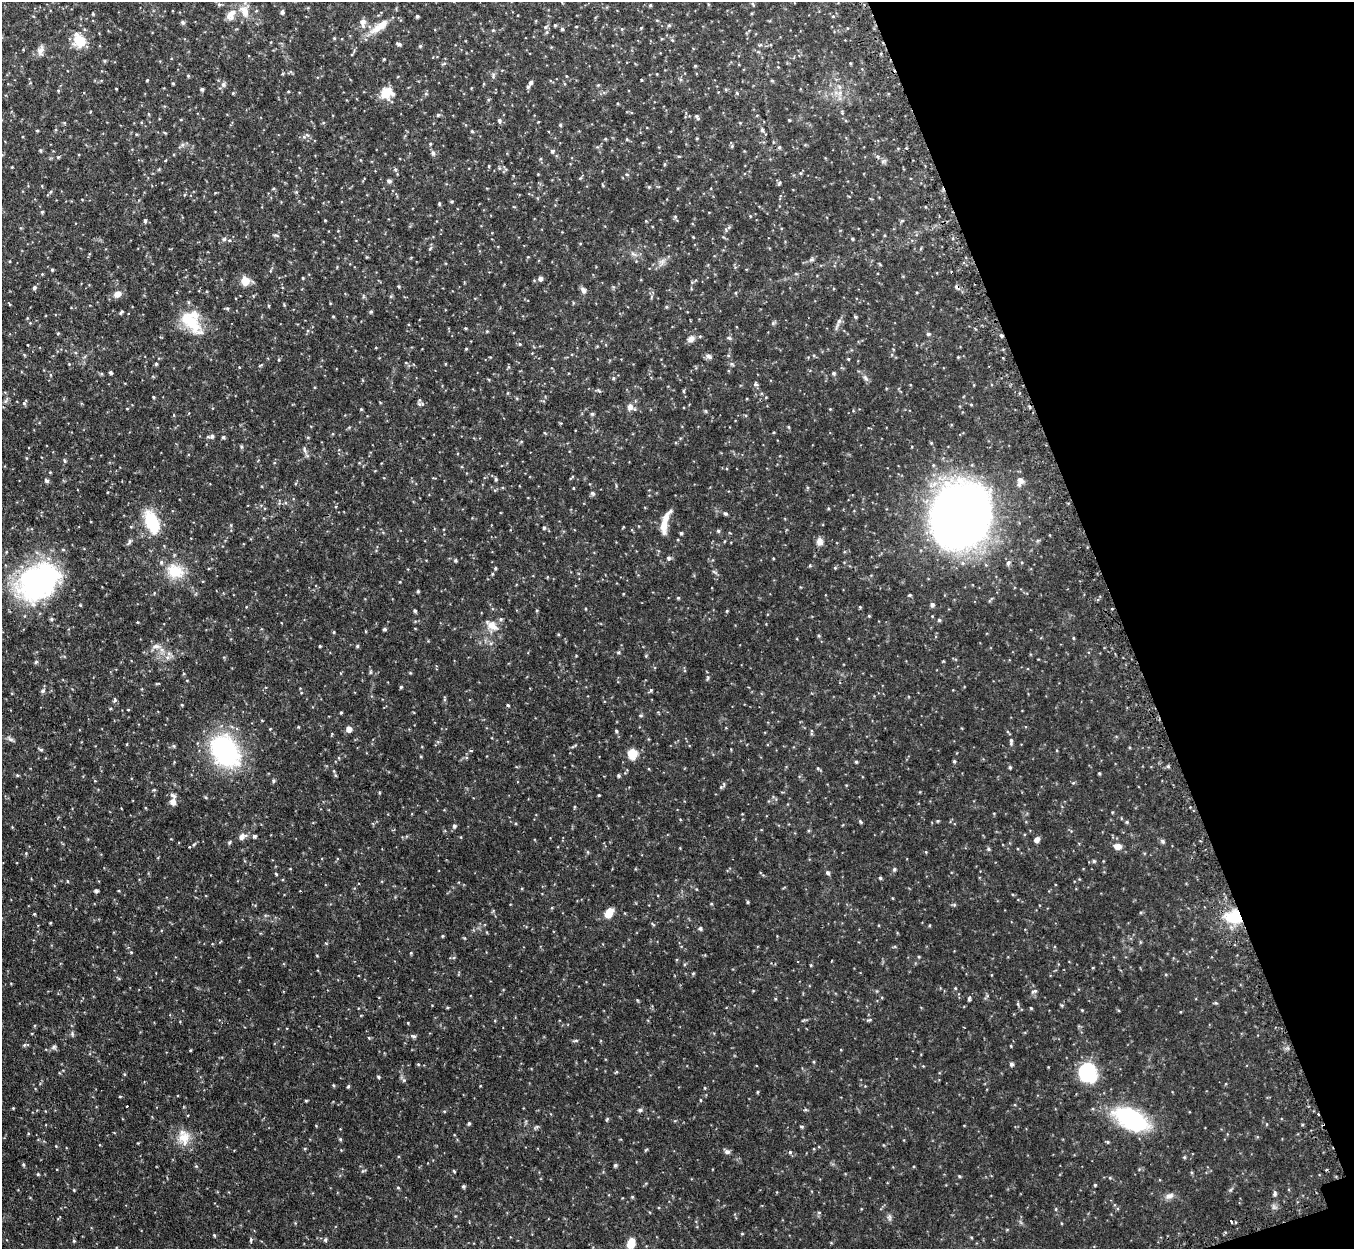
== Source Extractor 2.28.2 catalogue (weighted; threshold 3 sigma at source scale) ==
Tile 12 of 4 x 4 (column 4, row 3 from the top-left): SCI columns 4095-5446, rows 1422-2668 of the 5485 x 5464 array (HDU 1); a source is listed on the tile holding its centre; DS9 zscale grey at full resolution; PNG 1356 x 1251 px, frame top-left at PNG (2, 2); no overlay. Shown black and unused: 17% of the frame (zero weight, under 2 of 3 exposures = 4% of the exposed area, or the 3 px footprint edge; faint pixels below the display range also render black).
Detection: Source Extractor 2.28.2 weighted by HDU 2 'WHT'; one run over the whole footprint, this tile lists its part. Background 0.0971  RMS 0.0069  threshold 0.0311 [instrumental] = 3 sigma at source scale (4.5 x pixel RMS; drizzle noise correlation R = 1.50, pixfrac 1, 0.05/0.05 arcsec/px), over >= 5 px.
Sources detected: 388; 4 cosmic-ray / hot-pixel residue — not listed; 6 inside a brighter listed object's ellipse — not listed separately; the other 378 listed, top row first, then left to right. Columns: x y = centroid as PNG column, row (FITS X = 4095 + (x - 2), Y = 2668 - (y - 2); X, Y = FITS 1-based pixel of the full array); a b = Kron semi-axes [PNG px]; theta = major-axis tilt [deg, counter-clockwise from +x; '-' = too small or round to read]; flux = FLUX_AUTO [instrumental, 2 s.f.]
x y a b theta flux
562 2 5 3 - 0.61
753 4 6 3 -53 0.62
219 5 6 5 - 1.1
650 5 4 3 - 0.77
244 11 20 13 -74 8.5
282 12 5 5 - 1.6
93 14 4 3 - 0.59
231 15 17 11 60 6.2
417 16 3 3 - 1.2
833 16 5 4 - 0.75
183 22 5 5 - 1.2
363 22 12 7 -83 4.2
555 25 4 4 - 0.81
669 25 5 4 - 0.91
545 27 5 5 - 1
576 27 4 3 - 0.47
641 28 4 3 - 0.52
377 29 23 11 36 9.2
562 29 4 4 - 1
622 29 5 3 - 0.68
493 30 4 4 - 0.71
547 32 5 5 - 1
334 38 4 4 - 0.71
672 40 5 4 - 0.67
79 41 15 12 -59 16
399 44 6 4 -16 1.4
760 45 6 4 40 0.84
420 46 5 4 - 0.95
40 50 14 8 77 3.5
384 59 3 3 - 0.59
850 63 4 3 - 0.58
444 64 7 3 10 0.87
695 66 4 4 - 0.65
657 74 4 3 - 0.48
188 76 5 4 - 0.74
566 76 4 3 - 0.46
147 80 3 3 - 0.57
642 80 3 3 - 0.66
772 81 4 4 - 0.79
531 82 5 4 - 1.6
173 83 3 3 - 0.71
223 84 6 6 - 1.7
598 85 4 4 - 0.61
116 89 3 2 - 0.43
202 89 4 4 - 1.2
58 91 4 4 - 0.7
233 93 4 3 - 0.68
387 93 16 14 7 11
737 93 5 4 - 0.74
840 93 8 6 69 2.6
426 94 5 3 - 0.75
438 115 4 4 - 0.97
697 117 8 4 -57 1.1
789 120 3 3 - 0.67
499 121 7 5 -78 1.4
64 123 5 4 - 0.69
323 123 5 3 - 0.6
560 125 4 4 - 0.85
762 130 6 5 - 1.4
37 131 4 3 - 0.61
472 131 4 3 - 0.76
165 133 5 3 - 0.6
307 135 8 5 -41 1.5
697 138 3 3 - 0.59
605 139 4 3 - 0.7
627 139 5 4 - 0.72
430 144 4 4 - 0.67
182 145 7 4 72 1.3
732 146 5 4 - 0.88
779 147 5 4 - 0.93
906 148 3 3 - 0.79
40 150 4 4 - 0.79
552 151 6 5 - 1.4
433 153 8 5 -76 1.5
2 155 4 3 - 0.56
878 156 6 6 - 1.3
58 157 5 3 - 0.76
489 166 4 3 - 0.6
12 167 3 3 - 0.53
395 169 5 4 - 0.99
800 173 5 3 - 0.73
538 174 3 3 - 0.47
627 175 5 3 - 0.62
580 178 5 4 - 0.72
389 181 6 5 - 1.5
779 183 7 4 69 1
649 187 5 4 - 0.74
273 189 5 3 - 0.62
50 192 6 4 70 0.83
439 204 5 3 - 0.84
514 207 5 3 - 0.5
42 212 4 4 - 0.82
750 216 4 3 - 0.5
675 217 5 5 - 0.88
325 220 3 3 - 0.5
145 221 6 4 -90 1
646 221 4 4 - 0.51
902 221 6 4 2 0.79
276 235 8 3 -9 0.97
693 237 4 3 - 0.52
224 239 6 6 - 1.4
852 239 4 3 - 0.74
430 248 7 5 52 1.1
633 254 10 5 -27 2.1
811 260 7 6 - 1.5
9 261 4 3 - 0.53
662 262 13 7 64 3.2
880 264 7 2 -46 0.55
52 270 4 3 - 0.83
42 274 4 4 - 0.51
303 278 3 3 - 0.66
540 279 6 5 - 2.2
245 281 5 5 - 25
399 286 4 4 - 0.75
34 287 5 4 - 1.5
583 290 9 6 -63 2.4
736 293 5 3 - 0.6
117 294 8 6 32 5.1
666 307 4 4 - 0.76
121 312 6 3 45 1
371 312 4 4 - 1
333 316 3 3 - 0.64
855 317 5 4 - 0.88
192 322 30 19 -59 26
30 323 4 4 - 0.54
773 323 7 4 45 0.95
838 324 22 4 66 2.6
465 328 4 3 - 0.66
487 331 4 4 - 0.64
58 333 4 4 - 0.61
928 334 5 5 - 1.1
1001 336 5 4 - 1.1
729 338 6 5 - 1.1
691 339 9 7 29 3.5
520 344 5 4 - 0.73
27 345 3 2 - 0.72
466 349 4 3 - 0.59
24 355 4 4 - 0.62
709 356 10 6 -28 2.2
958 357 3 3 - 0.57
848 359 3 3 - 0.6
279 360 5 3 - 0.62
69 364 3 3 - 0.46
156 364 5 4 - 0.87
732 364 7 5 -22 1.1
110 372 4 3 - 1.3
834 373 4 4 - 1.2
613 378 5 5 - 0.91
865 378 10 5 -62 1.9
755 384 7 6 - 1.3
598 390 7 4 -31 0.93
683 391 5 3 - 0.71
153 397 4 3 - 0.72
766 397 5 3 - 0.48
6 401 7 4 70 1.2
420 404 10 5 2 1.4
630 407 10 8 -68 3.6
127 409 4 3 - 0.46
361 409 4 4 - 0.65
830 409 4 3 - 0.49
706 411 6 4 -88 0.66
592 414 5 5 - 0.95
788 427 5 4 - 0.73
774 432 4 3 - 0.56
211 436 9 5 6 1.9
223 437 5 4 - 0.99
308 437 5 3 - 0.62
305 450 11 5 -78 1.7
26 458 4 3 - 0.48
65 461 6 4 -73 0.91
50 472 3 3 - 0.54
496 479 5 5 - 1
1021 480 10 9 - 3.6
46 481 7 5 -44 1.3
573 488 4 2 - 0.48
592 493 7 6 - 1.3
725 513 6 4 -15 1.1
960 516 52 45 80 540
152 522 26 14 -69 28
663 527 16 7 89 8.4
544 528 4 4 - 1
718 531 5 5 - 1
681 533 4 3 - 1
129 542 9 4 64 1.6
819 542 9 8 - 4.1
668 558 5 5 - 1.5
773 558 3 2 - 0.51
455 560 4 4 - 0.94
1008 563 7 5 67 1.5
810 565 4 4 - 0.72
495 568 4 4 - 0.76
835 568 5 5 - 0.78
175 571 24 18 -16 18
714 572 9 3 -34 1.1
38 582 51 37 37 120
418 591 4 3 - 0.91
623 594 4 3 - 0.49
910 595 5 4 - 0.8
678 598 4 4 - 0.75
932 605 5 5 - 1.8
860 607 4 4 - 0.7
586 609 4 3 - 0.49
537 610 4 3 - 0.56
415 611 4 4 - 1
727 611 4 4 - 0.64
869 616 4 4 - 0.69
932 616 5 3 - 0.47
51 619 5 4 - 1
501 619 6 4 -21 1
939 620 5 4 - 0.99
137 622 4 3 - 0.51
492 626 20 10 -33 6.8
384 629 5 4 - 0.87
334 632 4 4 - 0.61
819 635 4 3 - 0.77
1073 638 4 3 - 0.58
156 646 13 6 4 3.3
320 646 3 3 - 0.7
357 646 5 4 - 0.82
618 652 5 4 - 0.89
646 656 5 3 - 0.67
943 661 4 3 - 0.5
36 662 6 4 43 0.98
370 672 6 4 -72 0.83
707 678 7 3 81 0.92
401 687 4 3 - 0.92
651 690 5 4 - 0.97
43 691 7 6 - 1.4
114 700 7 4 68 1.3
182 705 4 3 - 0.56
508 705 4 3 - 0.83
128 710 4 3 - 0.48
341 712 3 3 - 0.72
641 715 6 3 -8 0.75
298 727 4 4 - 0.63
270 729 4 3 - 0.45
349 729 5 5 - 5.5
616 731 5 4 - 0.85
811 734 6 4 -73 0.86
10 739 11 5 -38 1.8
1011 741 10 5 90 1.9
127 744 5 3 - 0.48
174 746 5 5 - 0.89
41 750 6 4 -28 0.97
225 751 32 24 -54 96
471 751 4 3 - 1.1
632 754 11 10 - 9.7
339 758 5 3 - 0.5
954 761 4 3 - 0.9
856 762 4 4 - 0.81
1168 766 6 4 -1 0.99
1010 767 4 4 - 0.91
818 768 5 4 - 0.78
334 771 5 4 - 0.64
1099 773 3 3 - 0.85
17 775 5 4 - 0.78
618 776 4 4 - 1
95 781 4 3 - 0.48
273 781 5 5 - 1.1
1073 783 5 4 - 0.72
721 787 7 5 30 1
154 790 4 4 - 0.68
598 795 3 3 - 1.1
206 797 5 4 - 0.77
173 802 9 8 - 3.6
574 807 5 3 - 0.56
994 813 4 3 - 0.46
938 821 4 4 - 0.65
860 822 6 4 -51 0.95
1127 822 5 4 - 0.84
454 826 5 5 - 1.4
254 836 4 4 - 1.6
242 837 10 7 30 3.4
1037 839 6 5 - 2.7
1163 841 6 6 - 1.3
1117 846 9 7 -12 4.6
189 847 3 2 - 0.57
988 849 5 4 - 0.96
588 852 5 3 - 0.69
926 852 4 4 - 0.59
1094 861 5 5 - 1.2
894 869 5 5 - 1.2
827 873 5 5 - 1.5
276 874 4 3 - 0.69
880 878 4 3 - 0.92
67 881 5 3 - 0.49
96 891 4 4 - 1.5
748 902 4 4 - 0.75
711 904 4 4 - 0.63
609 913 10 7 61 8.8
34 914 4 4 - 0.67
1234 917 21 15 -3 26
50 923 3 2 - 0.56
653 924 7 2 -45 0.59
700 928 6 5 - 1.1
442 936 4 3 - 0.71
131 952 5 3 - 0.61
411 953 4 4 - 0.67
317 956 4 3 - 0.45
919 957 4 4 - 0.65
811 965 4 4 - 0.61
693 973 5 3 - 0.64
991 975 4 3 - 0.42
955 988 4 3 - 0.58
1034 991 9 4 22 1.4
969 998 6 4 80 1.2
775 999 4 4 - 0.63
1216 1003 6 4 -40 0.82
1018 1004 6 4 -88 0.87
1062 1005 5 5 - 0.8
1031 1008 4 3 - 0.64
1082 1010 3 3 - 0.52
869 1020 9 3 11 0.86
408 1023 3 3 - 0.51
964 1027 3 2 - 0.41
72 1034 7 5 -72 1.2
413 1036 8 5 -15 1.5
369 1038 5 3 - 0.64
575 1041 8 3 9 0.95
24 1045 6 5 - 1.1
1011 1046 3 3 - 0.56
54 1047 7 6 - 1.5
190 1050 4 3 - 0.62
814 1062 5 3 - 0.67
418 1064 4 4 - 0.64
1011 1064 5 4 - 1.6
616 1072 6 4 18 0.63
1087 1073 12 11 - 74
124 1074 5 3 - 0.57
378 1077 4 3 - 0.94
404 1080 5 4 - 0.89
348 1086 5 4 - 0.87
705 1088 4 4 - 0.66
757 1092 5 3 - 0.62
120 1097 4 3 - 0.61
700 1100 4 3 - 0.6
13 1108 4 3 - 0.57
640 1110 6 4 -8 1.4
805 1110 6 3 19 0.77
444 1111 5 3 - 0.56
188 1115 3 3 - 1.1
607 1119 6 3 46 0.72
1131 1119 29 16 -28 86
469 1123 4 4 - 1
536 1127 7 4 43 1.1
801 1127 5 4 - 1
184 1137 19 14 29 11
340 1139 5 4 - 0.75
1108 1142 5 4 - 0.76
305 1149 4 4 - 0.68
646 1150 7 3 44 0.65
727 1152 8 6 -12 1.7
790 1152 5 5 - 0.97
1184 1157 5 4 - 0.73
23 1164 6 4 -59 0.85
615 1165 4 4 - 1.2
1326 1170 3 2 - 0.67
363 1171 7 4 28 0.91
454 1171 4 2 - 0.62
38 1174 4 4 - 0.69
959 1176 5 4 - 0.75
1095 1185 4 4 - 0.7
463 1186 4 4 - 1.1
398 1188 4 4 - 0.71
74 1190 4 3 - 0.56
1275 1194 7 5 84 1.6
1169 1196 13 7 22 3.3
632 1197 5 4 - 0.73
1056 1209 5 3 - 0.62
819 1212 6 4 -1 0.78
889 1217 10 6 -81 1.8
1061 1223 4 3 - 0.48
742 1234 5 3 - 0.54
214 1235 4 4 - 0.72
251 1240 6 4 71 0.98
325 1240 5 4 - 1.1
74 1241 5 4 - 0.76
631 1244 9 6 73 12
Overlapping masked pixels (flux is a lower limit): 2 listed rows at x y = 1001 336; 1234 917
Isophote crosses this tile's border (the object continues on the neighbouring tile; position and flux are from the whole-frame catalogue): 2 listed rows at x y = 562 2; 2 155
Unlisted compact peaks at least as high as the median listed source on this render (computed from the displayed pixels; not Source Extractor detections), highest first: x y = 24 403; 452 202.